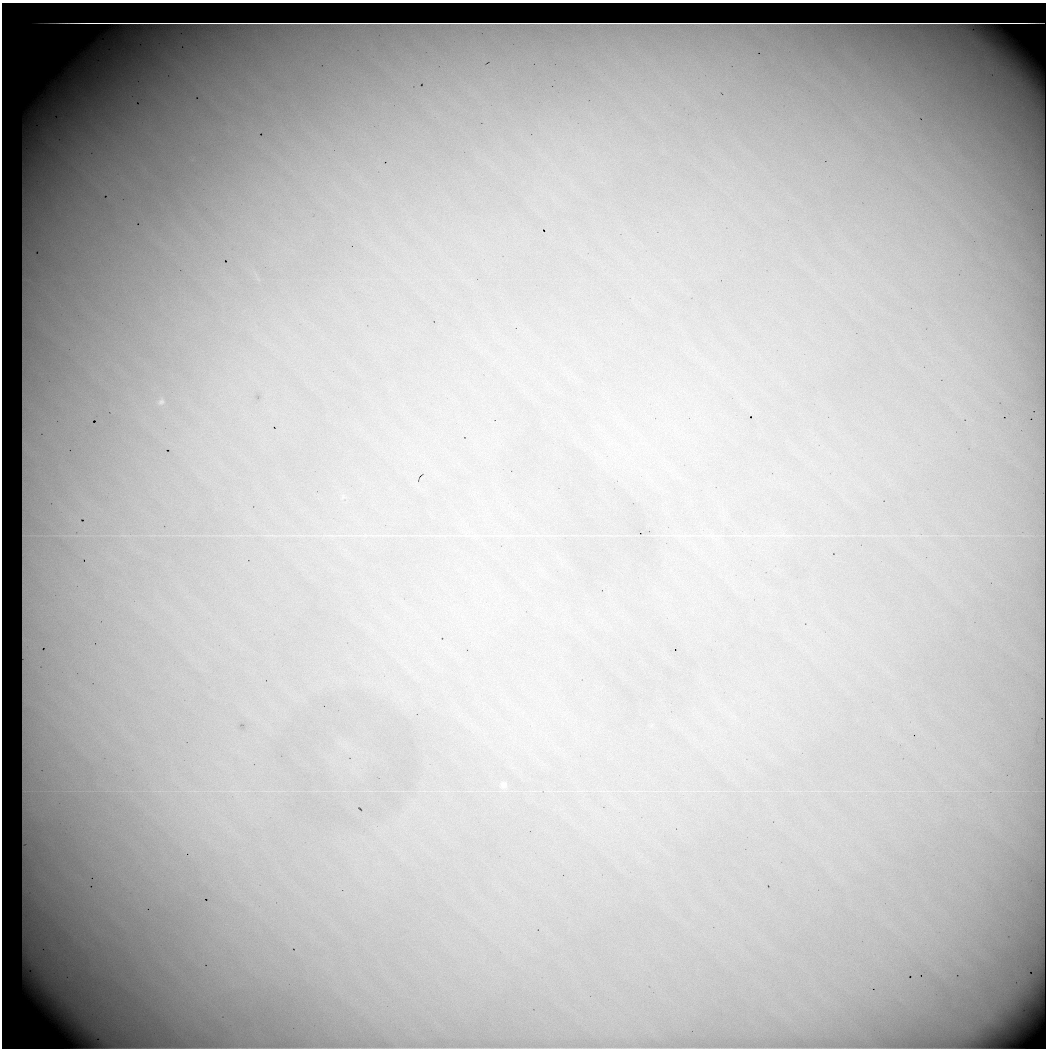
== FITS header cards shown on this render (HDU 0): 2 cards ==
NAXIS1  =                 1044 / No. of pixels in X
NAXIS2  =                 1046 / No. of pixels in Y

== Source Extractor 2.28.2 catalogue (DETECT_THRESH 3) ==
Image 1044 x 1046 px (HDU 0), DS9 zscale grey, 1 PNG px = 1 image px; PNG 1048 x 1050 px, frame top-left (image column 1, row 1046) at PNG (2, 3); no overlay
Background 26800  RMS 230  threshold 681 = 3 sigma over >= 5 px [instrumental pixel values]
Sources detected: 4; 1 with non-positive FLUX_AUTO (blend fragments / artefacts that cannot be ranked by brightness) is not listed; the other 3 listed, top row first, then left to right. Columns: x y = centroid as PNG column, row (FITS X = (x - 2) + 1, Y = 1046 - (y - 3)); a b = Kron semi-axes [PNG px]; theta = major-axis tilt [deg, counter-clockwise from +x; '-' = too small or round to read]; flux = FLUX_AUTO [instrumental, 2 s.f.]
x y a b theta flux
161 402 10 8 42 64000
503 785 9 8 - 74000
50 990 16 10 -44 280000
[1 non-positive-flux detection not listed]